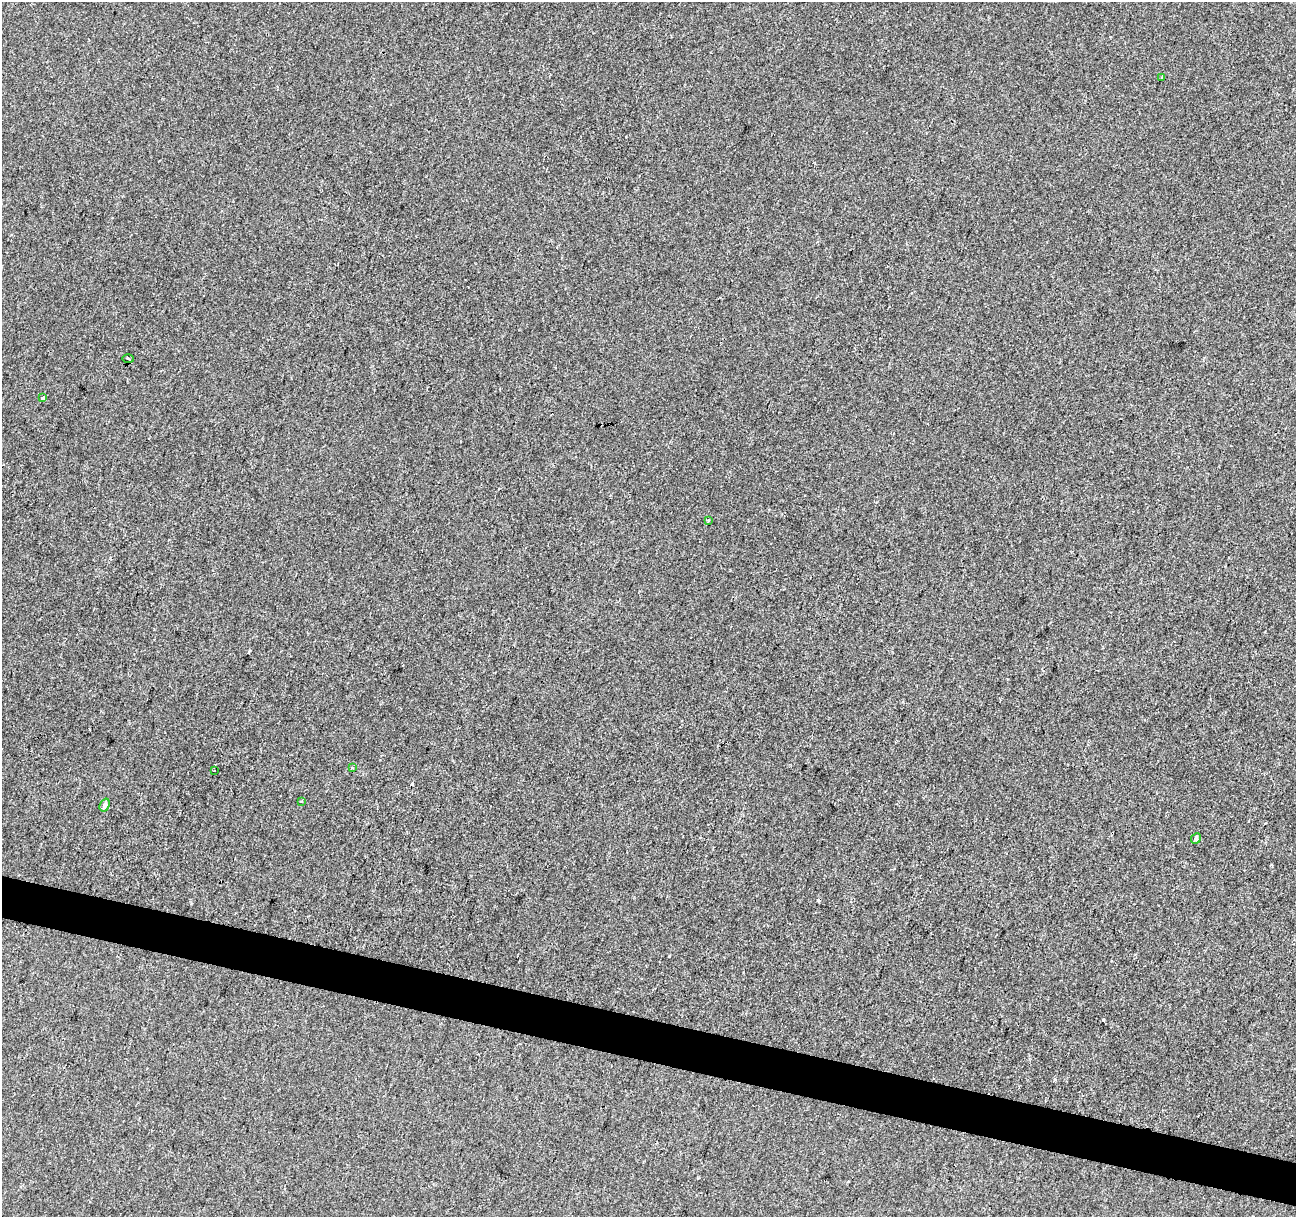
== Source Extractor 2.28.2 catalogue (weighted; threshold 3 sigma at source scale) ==
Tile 6 of 4 x 4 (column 2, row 2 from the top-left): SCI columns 1295-2588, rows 2651-3865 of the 5184 x 5363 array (HDU 1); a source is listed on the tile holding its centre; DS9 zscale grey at full resolution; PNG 1298 x 1219 px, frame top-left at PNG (2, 2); each listed source drawn as its Kron ellipse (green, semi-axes under 4 px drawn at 4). Shown black and unused: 3% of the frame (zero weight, under 2 of 3 exposures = <1% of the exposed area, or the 3 px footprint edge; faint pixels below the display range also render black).
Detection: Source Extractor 2.28.2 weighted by HDU 2 'WHT'; one run over the whole footprint, this tile lists its part. Background -2.43e-04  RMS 0.0042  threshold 0.0191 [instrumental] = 3 sigma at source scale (4.5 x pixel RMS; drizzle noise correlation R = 1.50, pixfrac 1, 0.0396/0.0396 arcsec/px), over >= 5 px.
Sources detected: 12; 3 cosmic-ray / hot-pixel residue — neither listed nor drawn; the other 9 listed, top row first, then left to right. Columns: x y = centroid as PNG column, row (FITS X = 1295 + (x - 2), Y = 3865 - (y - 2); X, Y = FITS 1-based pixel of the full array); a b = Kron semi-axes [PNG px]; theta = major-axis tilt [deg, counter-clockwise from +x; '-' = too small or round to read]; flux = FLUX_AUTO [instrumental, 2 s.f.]
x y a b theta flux
1162 78 2 2 - 0.41
128 359 5 3 - 0.5
42 398 4 3 - 0.95
708 520 3 3 - 2.3
352 768 3 3 - 0.61
214 770 3 2 - 0.29
302 802 3 3 - 1.7
105 805 7 5 69 1.5
1196 838 5 4 - 1.4